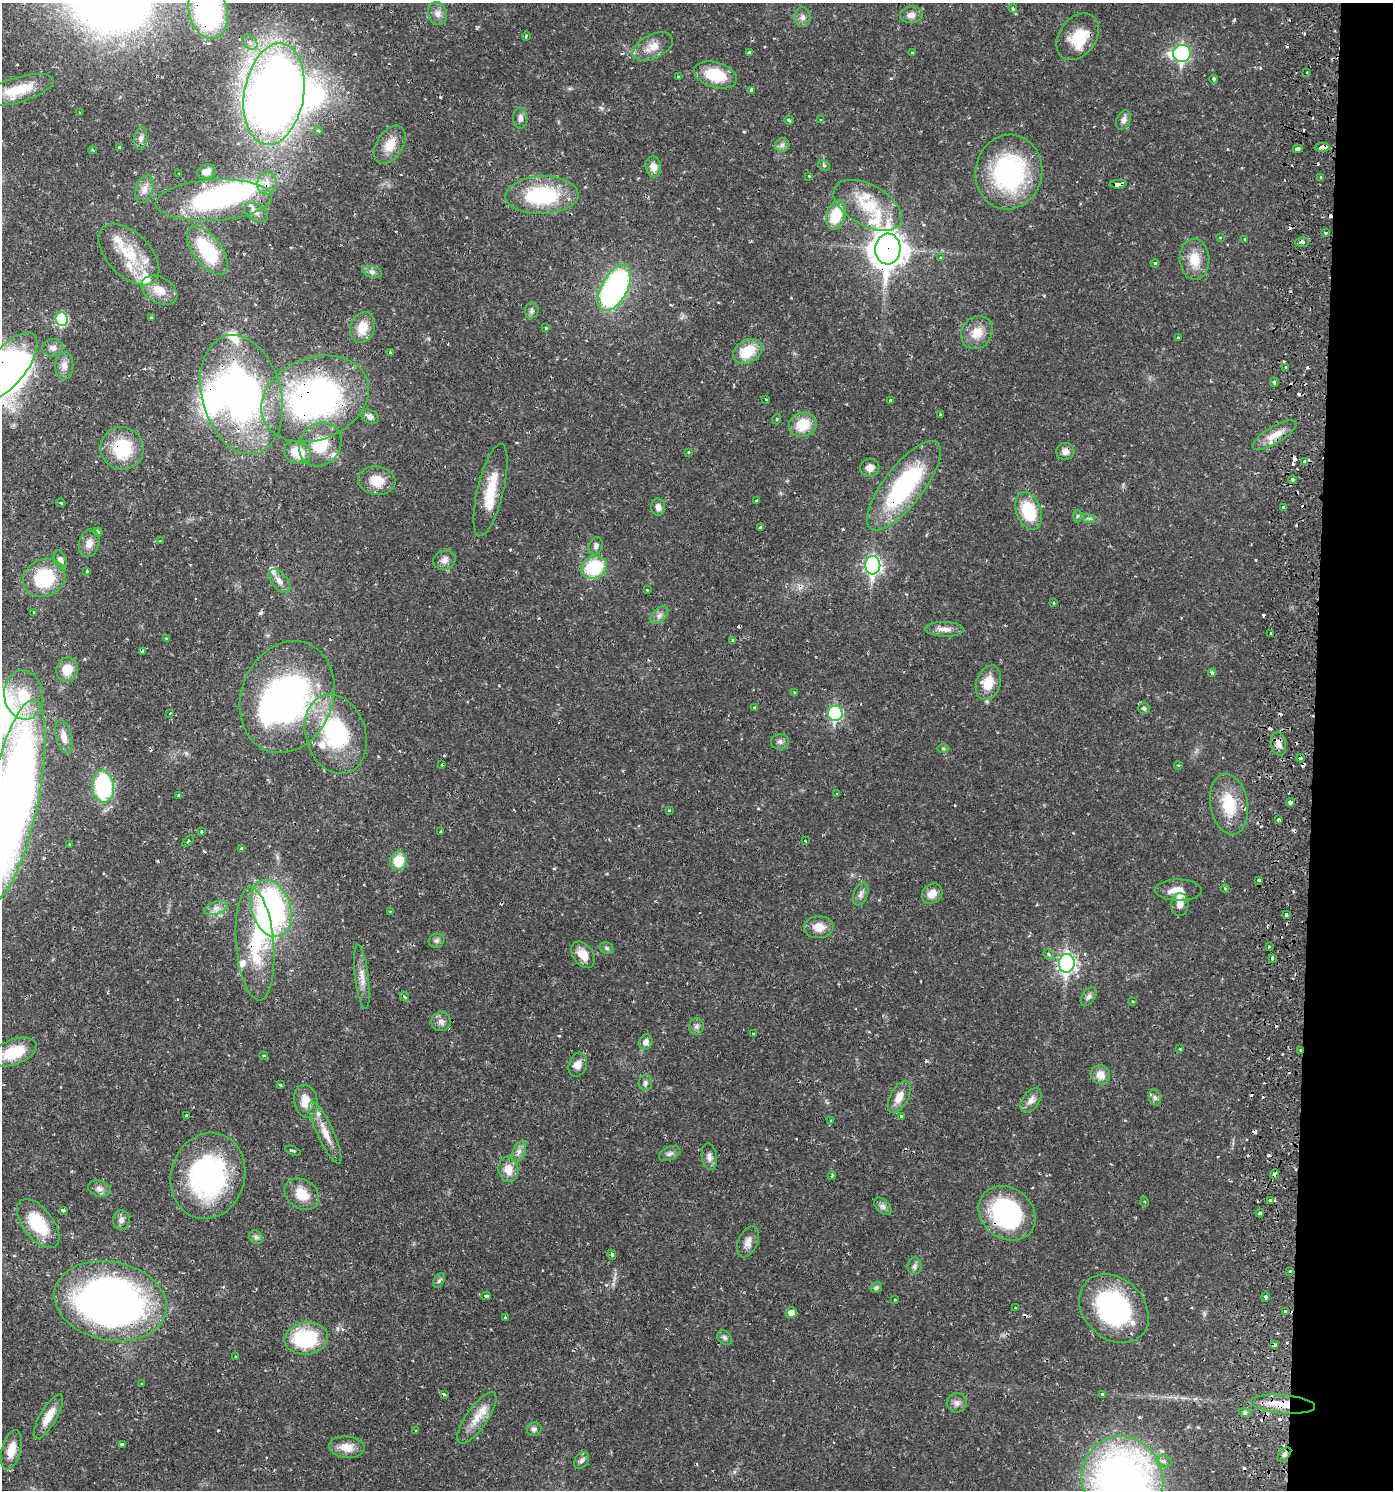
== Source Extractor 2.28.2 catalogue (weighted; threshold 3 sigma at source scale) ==
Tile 6 of 3 x 3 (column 3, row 2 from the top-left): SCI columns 3051-4441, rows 1495-2982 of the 4602 x 4479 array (HDU 1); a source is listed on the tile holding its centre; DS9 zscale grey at full resolution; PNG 1395 x 1492 px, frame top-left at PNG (2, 3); each listed source drawn as its Kron ellipse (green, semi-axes under 4 px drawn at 4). Shown black and unused: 6% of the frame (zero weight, under 2 of 3 exposures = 3% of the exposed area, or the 3 px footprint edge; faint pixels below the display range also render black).
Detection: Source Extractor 2.28.2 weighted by HDU 2 'WHT'; one run over the whole footprint, this tile lists its part. Background 0.0304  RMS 0.002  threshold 0.00895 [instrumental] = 3 sigma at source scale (4.5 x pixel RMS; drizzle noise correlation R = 1.50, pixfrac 1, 0.05/0.05 arcsec/px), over >= 5 px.
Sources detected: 322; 9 inside a brighter object's white glare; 42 cosmic-ray / hot-pixel residue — neither listed nor drawn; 18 inside a brighter listed object's ellipse — not listed separately; the other 253 listed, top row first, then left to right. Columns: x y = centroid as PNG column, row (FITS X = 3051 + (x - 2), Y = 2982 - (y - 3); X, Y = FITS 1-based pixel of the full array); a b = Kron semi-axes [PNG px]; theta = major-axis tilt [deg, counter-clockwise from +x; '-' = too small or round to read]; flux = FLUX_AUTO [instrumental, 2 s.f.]
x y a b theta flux
1013 8 4 4 - 0.28
208 11 28 19 -76 33
437 13 12 9 -72 1.2
911 15 11 8 5 1.1
803 17 10 7 -86 0.86
526 36 4 3 - 0.22
1078 37 26 18 53 6.7
250 42 8 6 -40 0.84
653 47 21 12 26 2.8
749 52 3 3 - 0.55
912 53 3 3 - 0.2
1182 53 9 8 - 40
1307 72 2 2 - 0.19
715 75 22 12 -16 7.6
678 77 3 3 - 0.22
1214 79 4 4 - 0.4
18 90 37 12 16 6.7
751 90 4 3 - 0.66
274 94 51 30 80 220
80 112 3 2 - 0.27
520 118 10 7 89 0.9
789 120 5 3 - 0.46
820 120 4 3 - 0.15
1123 120 10 6 65 0.83
318 130 4 3 - 0.19
141 138 11 6 83 0.78
390 145 21 13 58 3.2
782 145 7 7 - 0.67
1322 147 7 3 1 2.3
120 148 3 3 - 0.45
1298 149 5 3 - 1
93 150 4 3 - 0.27
824 165 7 4 -32 0.34
653 167 10 7 -79 1.6
206 172 9 7 19 1.5
1009 172 37 33 79 29
179 173 2 2 - 0.15
809 176 4 3 - 0.21
1321 177 3 3 - 0.36
267 183 11 9 86 2.1
1118 184 8 3 4 4.1
145 189 14 8 71 1.4
542 195 36 19 2 17
214 200 58 20 4 30
868 205 37 20 -29 9.8
256 212 13 8 -32 1.2
836 215 15 9 73 6.6
1325 233 3 3 - 0.28
1220 237 4 2 - 0.17
1245 239 3 2 - 0.14
1302 242 7 5 1 0.89
888 249 15 12 87 310
207 250 28 14 -53 13
129 254 37 21 -46 8.6
941 258 4 3 - 0.29
1194 259 20 15 -87 4.1
1155 263 4 3 - 0.21
372 272 10 5 -14 0.67
615 288 25 13 62 48
159 290 19 13 -30 3.1
532 311 8 7 - 0.56
151 318 3 3 - 0.38
62 319 7 6 - 13
362 327 16 12 69 3.3
546 328 3 3 - 0.24
977 333 17 15 54 3.5
1178 338 3 3 - 0.32
53 348 10 9 - 0.94
748 351 15 11 30 5.6
390 352 3 3 - 0.3
64 366 14 9 89 1.3
8 367 41 18 51 71
1286 368 3 3 - 0.46
1274 382 4 3 - 0.33
241 394 61 39 -75 71
315 399 56 41 22 63
766 399 3 2 - 0.2
890 400 3 3 - 0.34
940 415 3 3 - 0.4
370 417 9 6 -30 0.92
777 419 5 3 - 0.19
803 425 14 12 20 5.2
1275 435 25 8 31 2.6
320 444 23 20 52 7.4
122 448 21 21 - 10
1065 451 9 8 - 1.1
297 452 13 11 -21 4.7
688 452 3 3 - 0.36
1305 461 4 4 - 0.87
870 468 9 9 - 1.4
1293 480 4 4 - 0.73
377 481 19 14 -8 3.8
904 486 55 19 52 28
491 490 47 13 76 6.5
757 500 3 3 - 0.23
61 503 5 3 - 0.18
658 507 8 7 - 0.97
1283 507 3 3 - 0.5
1029 511 20 12 -69 9.1
1077 516 6 4 88 0.3
1088 518 7 4 -18 0.43
760 527 3 3 - 0.54
98 532 4 4 - 0.33
160 541 3 3 - 0.16
89 543 14 10 75 1.6
596 546 9 6 71 0.74
60 560 10 6 -69 0.94
444 560 11 9 15 1.2
873 565 9 7 88 57
594 567 13 11 22 11
87 571 3 2 - 0.24
44 578 22 18 28 12
279 581 14 7 -49 1.4
647 590 3 3 - 0.16
1054 603 3 3 - 0.19
34 613 3 3 - 0.3
659 615 11 6 45 0.83
945 629 19 7 -2 1.6
1271 633 3 2 - 0.28
166 638 3 3 - 0.24
733 640 4 4 - 0.41
142 651 4 4 - 0.34
67 670 12 10 68 3.6
1212 673 4 3 - 0.54
988 683 18 12 71 3.8
795 693 4 3 - 0.16
24 695 25 19 -81 7.3
287 697 57 45 68 56
754 707 4 3 - 0.17
1144 708 6 5 - 0.42
170 713 3 3 - 0.27
835 713 8 7 - 23
336 734 41 30 -73 22
64 737 17 8 -77 1.8
780 742 9 8 - 0.7
1278 744 12 7 -79 1.3
943 748 6 4 -1 0.29
1300 758 4 3 - 0.4
442 765 3 2 - 0.18
1178 765 4 3 - 0.18
103 787 16 11 -86 18
837 793 4 2 - 0.13
179 795 3 3 - 0.44
14 800 102 24 78 220
1290 802 4 4 - 0.95
1229 804 30 18 -80 7.6
669 810 3 2 - 0.19
1278 819 3 3 - 0.3
201 832 3 3 - 0.36
441 832 3 3 - 0.84
188 841 7 2 44 0.17
805 841 3 3 - 0.17
69 844 4 2 - 0.15
242 848 3 3 - 0.32
399 861 9 8 - 4.3
1259 880 3 3 - 0.48
1225 888 4 3 - 0.17
1179 890 23 10 -1 2.7
861 894 11 7 69 0.89
932 894 11 9 43 2
1180 905 11 8 88 1.4
216 908 12 6 19 1.2
271 908 29 19 -72 40
390 911 3 2 - 0.16
1286 915 3 3 - 0.44
819 927 14 11 3 2.7
436 941 8 7 - 0.56
255 944 56 19 -85 13
1269 947 3 2 - 0.18
607 948 7 5 -22 0.39
1049 954 5 4 - 0.35
583 955 15 10 -53 2.6
1272 958 4 3 - 0.33
1067 963 9 8 - 67
362 977 32 6 -83 2.1
404 997 5 4 - 0.37
1089 997 10 6 56 0.72
1133 1002 4 2 - 0.16
441 1022 9 9 - 1
696 1026 8 7 - 0.66
753 1034 2 2 - 0.2
646 1042 8 6 64 1
1180 1049 4 3 - 0.17
1300 1050 3 2 - 0.27
14 1052 24 12 21 7
263 1055 4 3 - 0.25
578 1065 12 8 72 1.6
1101 1075 10 9 - 2
645 1083 8 6 85 0.6
280 1085 3 2 - 0.25
899 1097 17 9 61 2.3
1155 1098 8 6 -74 0.6
1031 1100 14 8 56 1.3
306 1101 16 11 -77 3.2
186 1115 3 3 - 0.44
901 1116 4 3 - 0.31
831 1121 4 4 - 0.22
325 1133 34 8 -65 3
293 1151 8 3 -21 0.32
519 1152 11 6 66 0.9
670 1154 11 6 24 0.74
709 1157 13 7 -82 0.97
508 1169 13 10 -79 2.6
1275 1174 5 4 - 0.71
208 1176 43 37 74 35
832 1176 4 3 - 0.29
99 1189 11 8 -14 0.96
302 1194 18 14 -33 3.9
1270 1200 3 3 - 0.41
1145 1202 5 3 - 0.19
883 1206 10 6 -45 0.74
63 1210 3 3 - 0.57
1007 1213 30 25 -37 29
1260 1213 4 3 - 0.79
121 1220 9 8 - 0.94
38 1224 29 15 -52 9.2
256 1237 7 6 - 0.53
748 1242 16 9 66 1.5
612 1254 5 4 - 0.38
914 1266 8 7 - 0.7
1290 1271 4 2 - 0.16
439 1281 8 5 62 0.49
876 1287 6 5 - 0.47
486 1296 4 3 - 0.35
1265 1297 4 3 - 0.51
895 1300 3 2 - 0.14
110 1301 57 39 -12 120
1015 1308 2 2 - 0.17
1114 1309 39 30 -44 30
1285 1311 3 3 - 0.74
791 1313 5 5 - 1.3
505 1317 3 3 - 0.35
725 1337 8 6 -46 0.53
306 1339 22 16 7 14
1274 1345 4 3 - 1.2
235 1356 3 2 - 0.18
142 1383 4 2 - 0.14
444 1394 3 3 - 0.35
1102 1394 3 3 - 0.55
957 1403 10 10 - 1
1283 1404 32 9 -5 5.1
1245 1413 6 4 -18 0.33
48 1417 25 8 60 3
477 1418 30 10 55 3.5
534 1429 7 6 - 0.6
416 1430 3 2 - 0.28
122 1445 4 3 - 0.42
347 1447 18 10 -6 2.7
11 1450 20 9 75 3.2
1284 1454 8 5 45 0.51
582 1460 9 6 52 0.7
1164 1461 7 6 - 0.71
1122 1479 43 40 -66 110
Overlapping masked pixels (flux is a lower limit): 27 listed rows (the first 20) at x y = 208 11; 1322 147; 267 183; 1118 184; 1302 242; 888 249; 8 367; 241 394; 315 399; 1275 435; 122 448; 1065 451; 1305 461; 904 486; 287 697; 14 800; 1290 802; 255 944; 1067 963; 1300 1050
Isophote crosses this tile's border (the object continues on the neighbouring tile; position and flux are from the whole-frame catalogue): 4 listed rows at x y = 208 11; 8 367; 14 800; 1122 1479